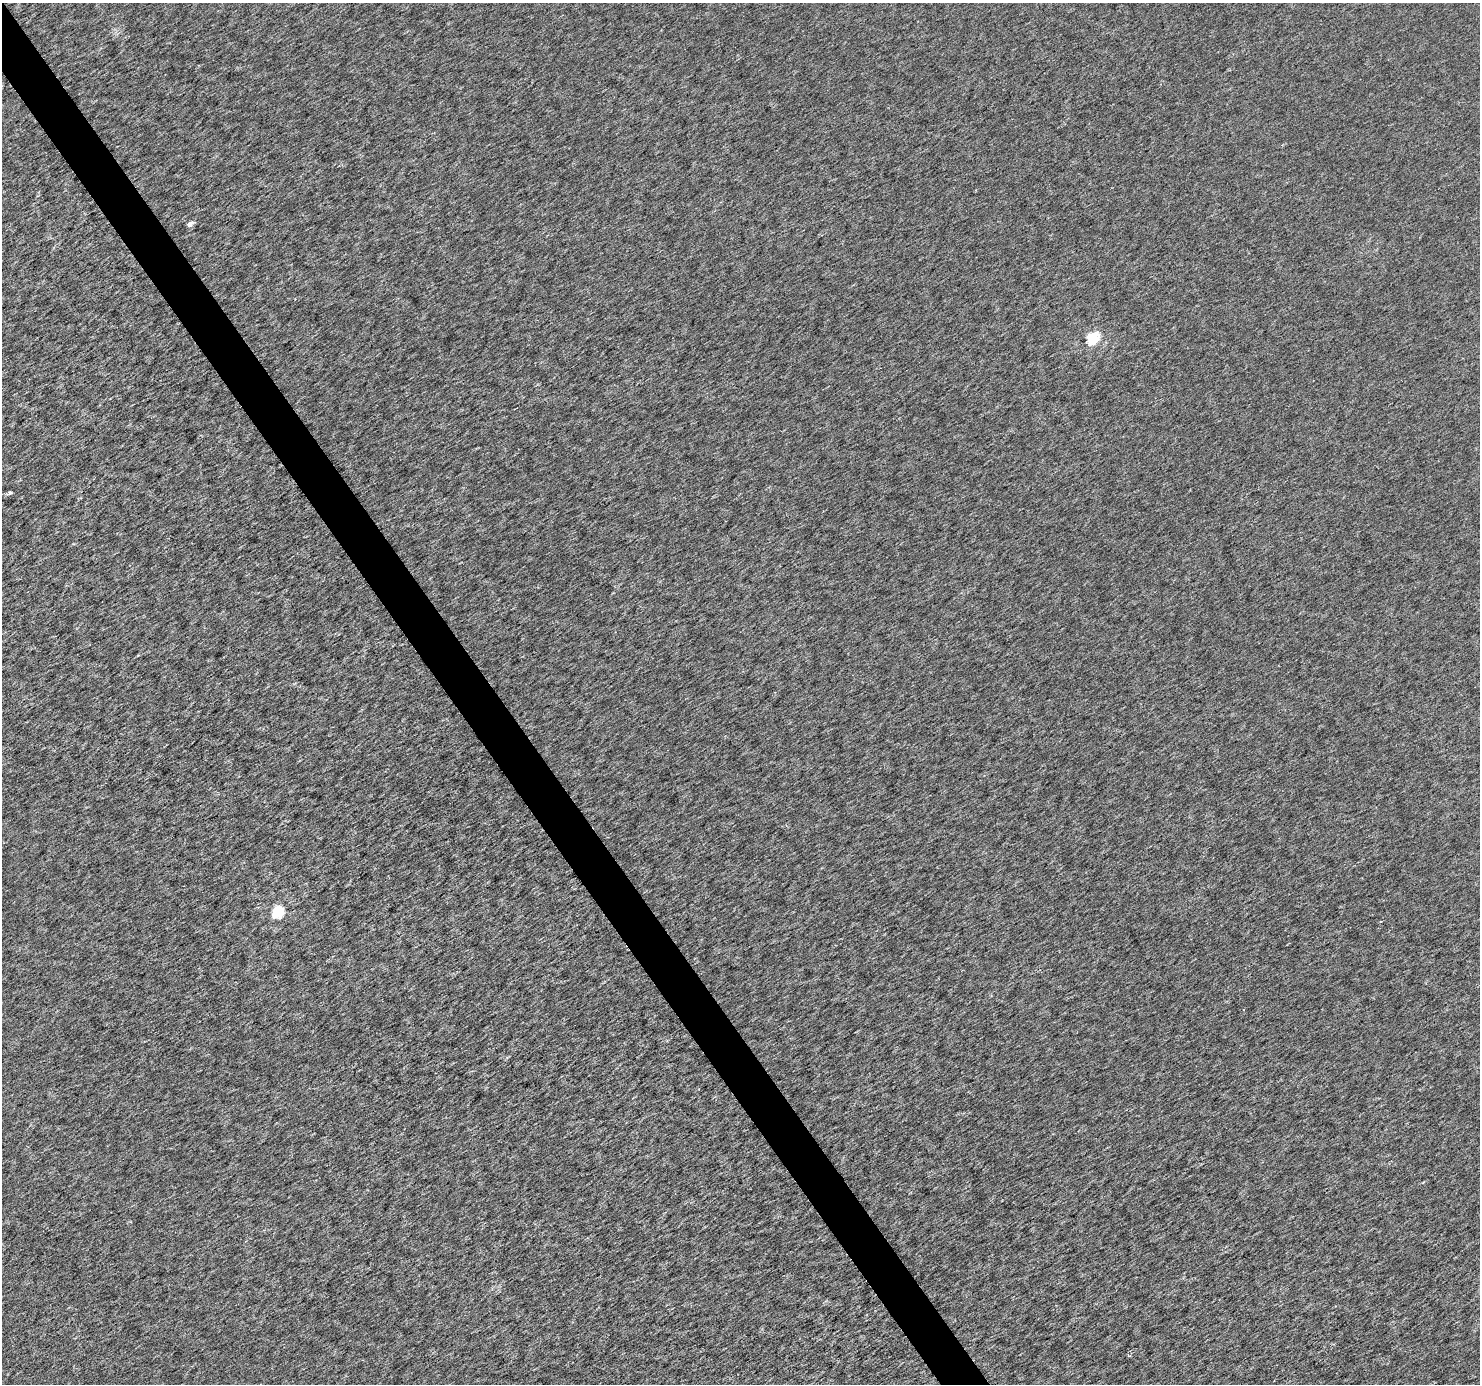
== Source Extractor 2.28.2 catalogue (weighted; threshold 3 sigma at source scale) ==
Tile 11 of 4 x 4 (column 3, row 3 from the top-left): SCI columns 2960-4437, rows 1564-2945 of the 5914 x 5830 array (HDU 1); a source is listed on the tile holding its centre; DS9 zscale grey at full resolution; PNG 1482 x 1386 px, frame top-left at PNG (2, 3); no overlay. Shown black and unused: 3% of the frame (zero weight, under 3 of 6 exposures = <1% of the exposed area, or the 3 px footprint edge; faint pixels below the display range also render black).
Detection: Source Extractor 2.28.2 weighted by HDU 2 'WHT'; one run over the whole footprint, this tile lists its part. Background -1.50e-05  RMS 0.0016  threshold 0.00669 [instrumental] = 3 sigma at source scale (4.09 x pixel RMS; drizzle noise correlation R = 1.36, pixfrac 0.8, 0.0396/0.0396 arcsec/px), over >= 5 px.
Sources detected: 5; all 5 listed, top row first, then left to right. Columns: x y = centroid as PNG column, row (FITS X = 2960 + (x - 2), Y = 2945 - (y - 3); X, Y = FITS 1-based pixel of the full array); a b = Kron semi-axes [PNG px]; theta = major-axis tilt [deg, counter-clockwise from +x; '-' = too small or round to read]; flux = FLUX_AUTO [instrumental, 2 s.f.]
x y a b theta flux
190 224 6 5 - 0.67
1092 339 6 5 - 19
10 492 4 4 - 0.34
278 912 6 5 - 13
1129 1355 4 3 - 0.16